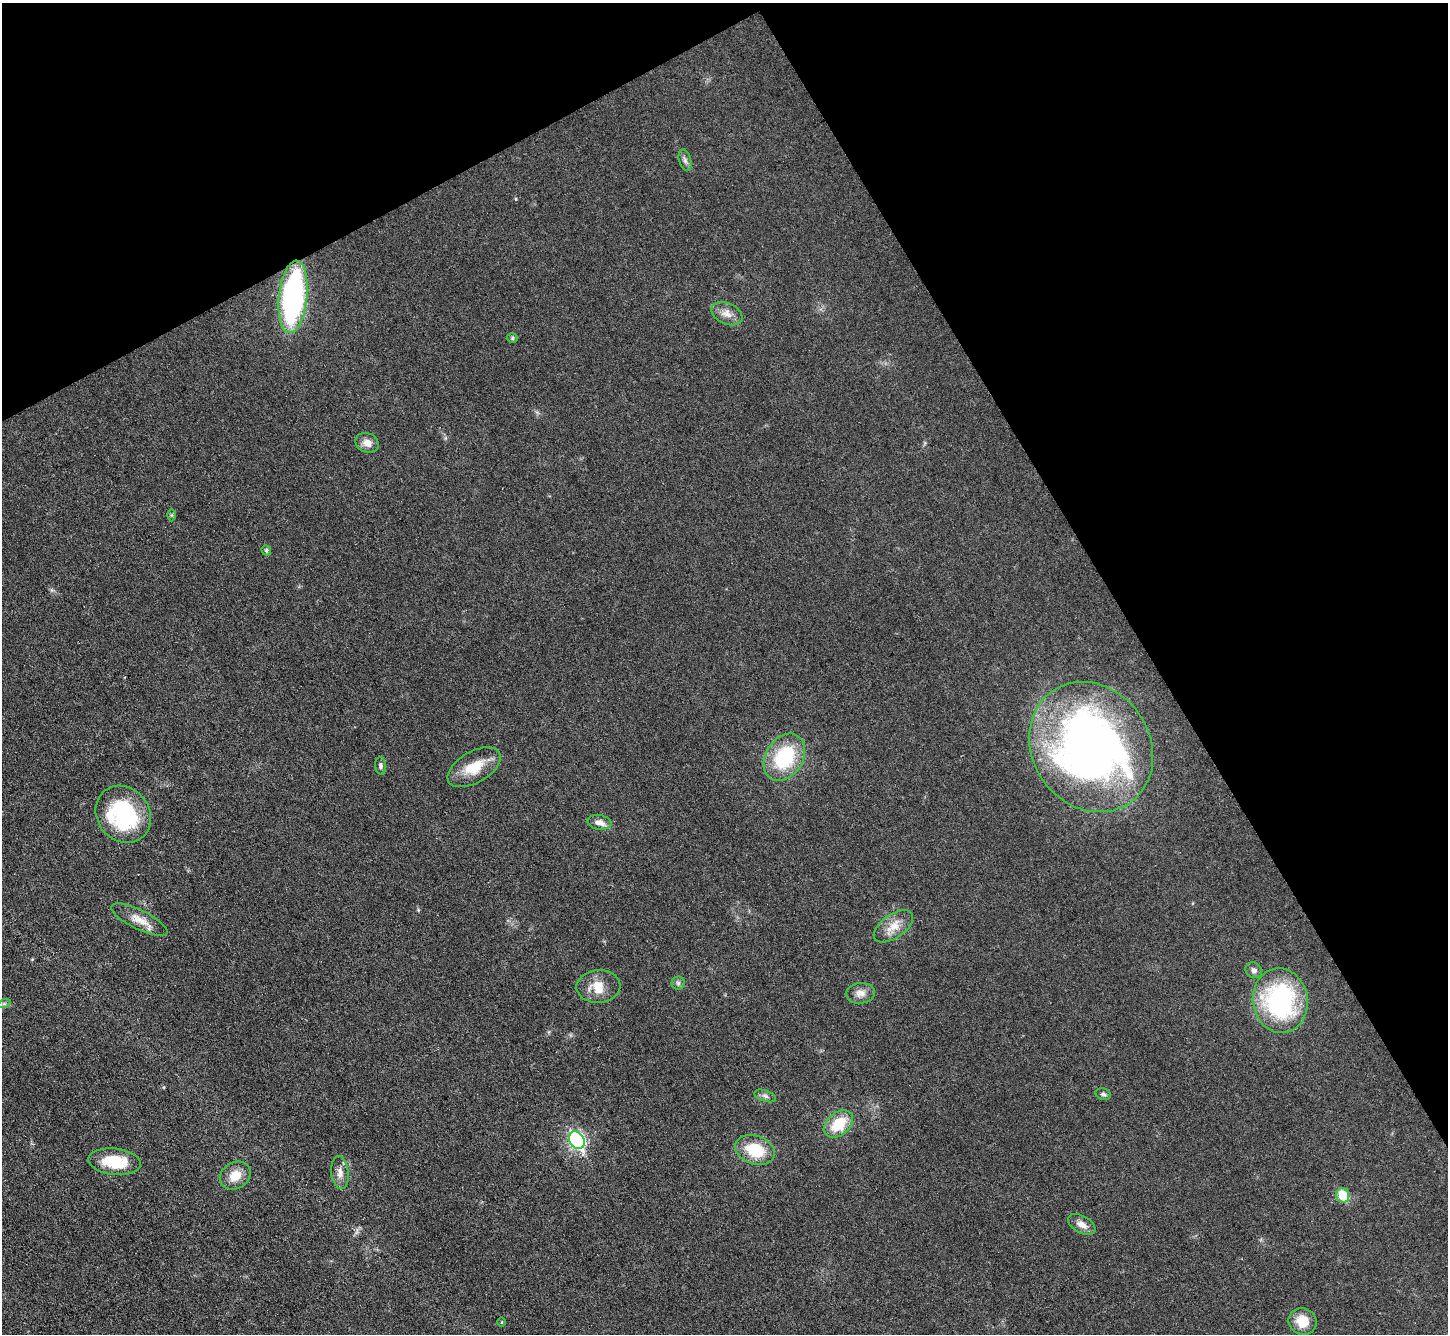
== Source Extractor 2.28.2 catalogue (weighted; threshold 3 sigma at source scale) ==
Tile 3 of 4 x 4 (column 3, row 1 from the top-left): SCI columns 2893-4338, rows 4289-5620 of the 5783 x 5774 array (HDU 1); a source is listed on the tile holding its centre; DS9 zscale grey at full resolution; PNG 1450 x 1336 px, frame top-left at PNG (2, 3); each listed source drawn as its Kron ellipse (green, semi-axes under 4 px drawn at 4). Shown black and unused: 29% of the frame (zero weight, under 3 of 6 exposures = <1% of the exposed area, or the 3 px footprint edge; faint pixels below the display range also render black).
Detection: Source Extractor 2.28.2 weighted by HDU 2 'WHT'; one run over the whole footprint, this tile lists its part. Background 0.0318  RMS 0.0038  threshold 0.0155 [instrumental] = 3 sigma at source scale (4.09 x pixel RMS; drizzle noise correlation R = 1.36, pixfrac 0.8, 0.05/0.05 arcsec/px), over >= 5 px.
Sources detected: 34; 1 inside a brighter listed object's ellipse — not listed separately; the other 33 listed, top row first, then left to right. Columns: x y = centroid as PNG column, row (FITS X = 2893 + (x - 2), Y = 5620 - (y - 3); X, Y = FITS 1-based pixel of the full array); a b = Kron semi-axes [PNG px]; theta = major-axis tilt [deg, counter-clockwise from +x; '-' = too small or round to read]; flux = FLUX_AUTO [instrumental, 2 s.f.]
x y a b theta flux
685 160 11 6 -74 1.2
293 297 36 14 84 80
727 314 16 10 -25 3.2
512 338 5 5 - 0.56
367 443 12 9 -21 2.8
171 515 6 4 90 0.43
266 550 5 4 - 0.62
1091 747 68 59 -55 220
784 757 25 18 57 25
380 766 8 5 -85 0.91
474 767 29 15 30 9.3
123 814 30 26 -52 38
599 822 12 7 -8 2.5
139 920 31 9 -26 5
893 926 22 12 35 5.3
1254 970 9 7 -37 1.2
678 983 6 6 - 0.9
598 986 22 16 4 6.9
860 993 14 10 6 2.7
1280 1001 32 27 -81 55
4 1004 7 4 18 0.61
1103 1094 8 6 -16 0.87
765 1096 11 5 -18 1.2
839 1124 16 11 41 11
577 1140 9 7 -57 92
755 1150 20 14 -19 13
115 1162 26 13 -7 13
340 1172 16 8 -84 2.8
235 1176 16 13 33 5.5
1343 1195 7 6 - 10
1082 1224 15 8 -29 2.9
1303 1321 14 13 - 6.3
502 1322 4 3 - 0.3
Overlapping masked pixels (flux is a lower limit): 1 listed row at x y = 293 297